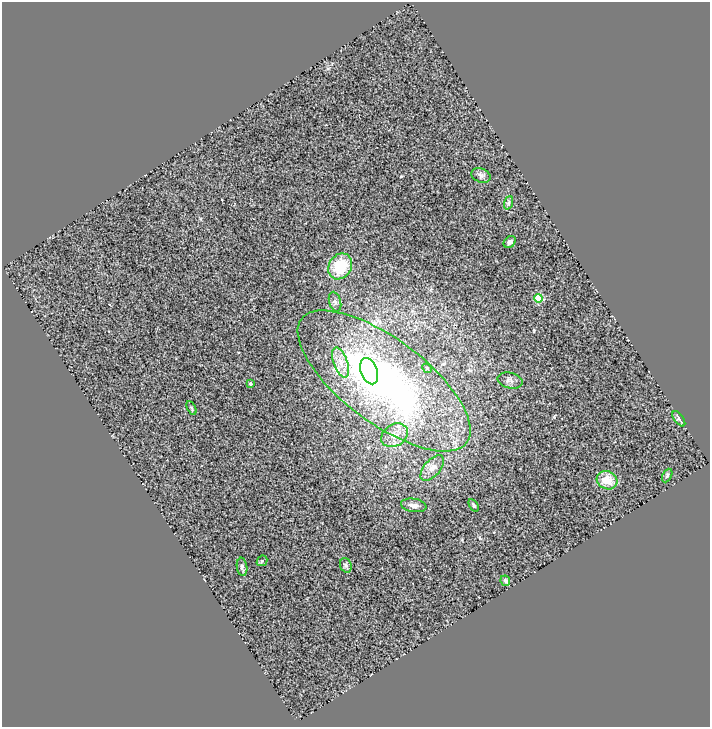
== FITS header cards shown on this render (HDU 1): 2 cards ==
NAXIS1  =                  708
NAXIS2  =                  725

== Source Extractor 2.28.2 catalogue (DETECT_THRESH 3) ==
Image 708 x 725 px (HDU 1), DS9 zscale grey, 1 PNG px = 1 image px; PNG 712 x 729 px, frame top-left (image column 1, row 725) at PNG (2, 2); each listed source drawn as its Kron ellipse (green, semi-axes under 4 px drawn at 4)
Background 1.29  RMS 0.25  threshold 0.742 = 3 sigma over >= 5 px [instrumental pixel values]
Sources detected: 24; all 24 listed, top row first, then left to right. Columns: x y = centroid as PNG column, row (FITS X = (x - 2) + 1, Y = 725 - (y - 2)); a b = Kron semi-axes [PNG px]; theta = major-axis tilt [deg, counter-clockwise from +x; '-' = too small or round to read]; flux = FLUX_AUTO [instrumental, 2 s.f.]
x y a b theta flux
481 175 10 7 -19 45
508 203 7 4 70 30
510 242 7 5 45 48
340 266 13 11 59 610
539 298 4 4 - 630
335 302 10 6 -74 53
341 362 16 7 -70 150
427 368 5 4 - 22
369 371 13 8 -71 1700
510 380 12 7 -14 59
384 381 103 42 -37 6500
250 384 4 3 - 41
191 408 7 3 -63 21
679 419 9 4 -54 35
395 435 14 11 33 170
432 468 15 8 49 120
667 475 7 4 64 27
607 480 10 9 - 250
414 505 13 6 -8 77
474 505 7 4 -58 26
262 561 6 4 44 24
346 565 7 5 -69 37
242 567 9 5 -83 44
505 581 5 4 - 43